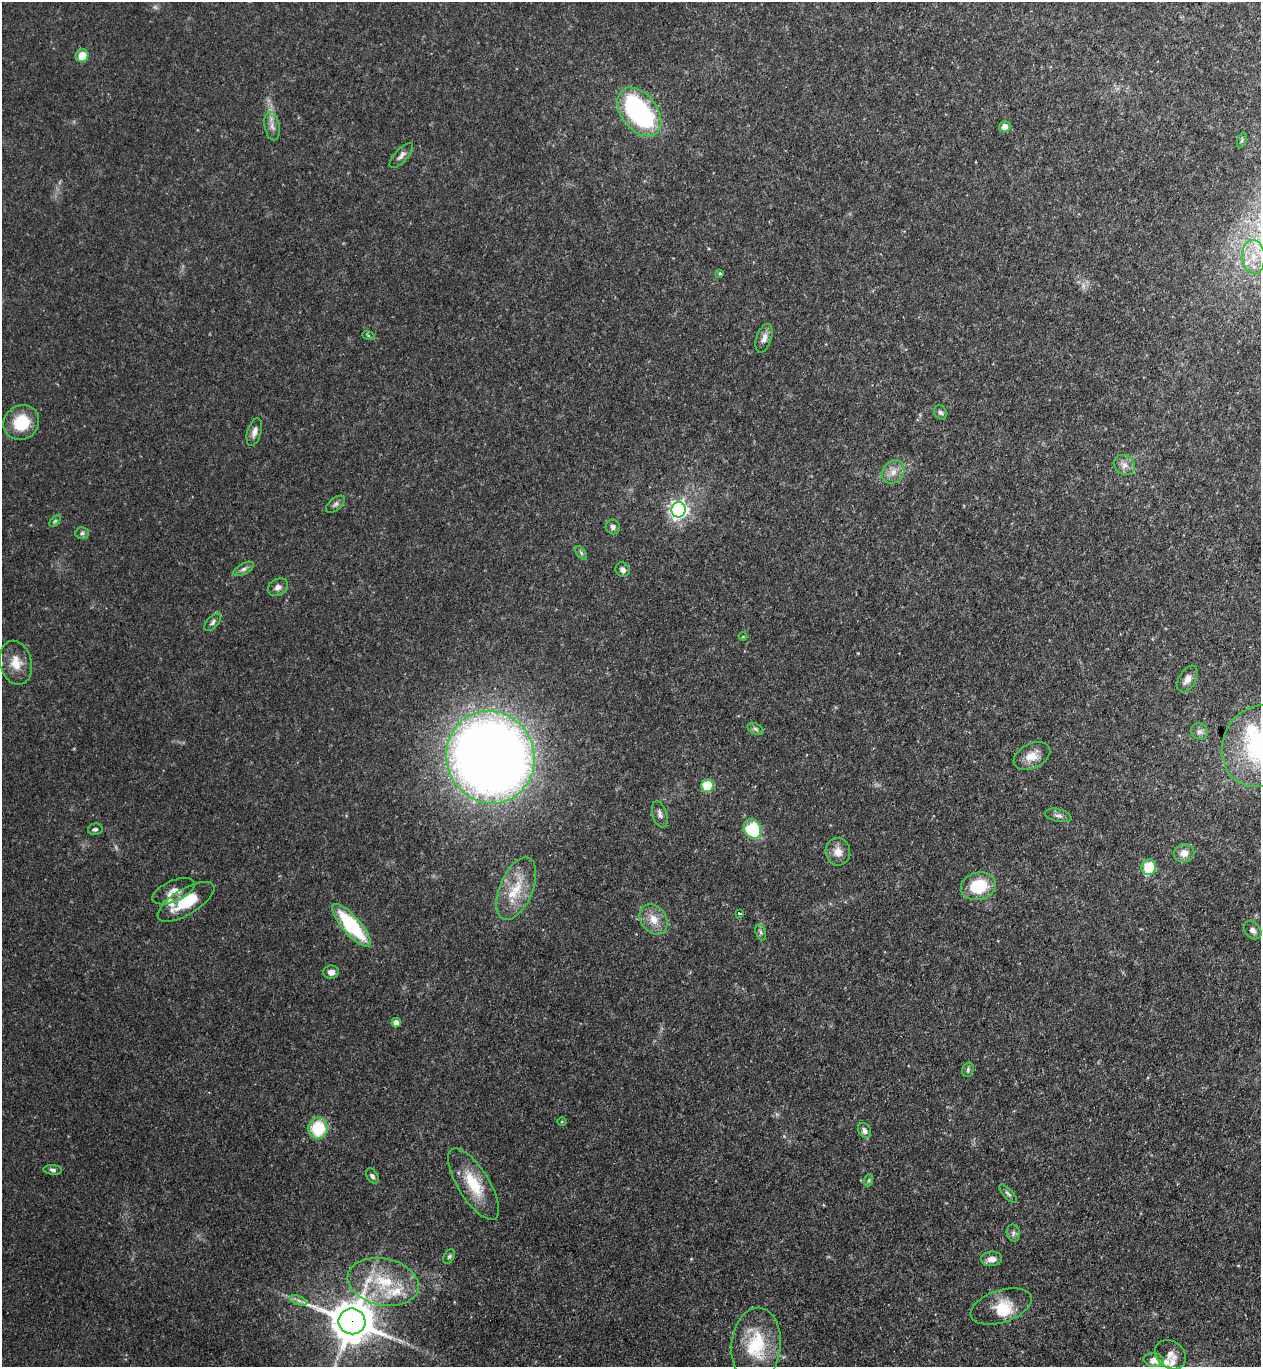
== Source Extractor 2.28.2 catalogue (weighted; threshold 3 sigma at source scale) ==
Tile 6 of 4 x 4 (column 2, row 2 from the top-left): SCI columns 1452-2710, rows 2753-4117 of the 5551 x 5506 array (HDU 1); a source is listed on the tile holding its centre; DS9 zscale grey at full resolution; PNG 1263 x 1369 px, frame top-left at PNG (2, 2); each listed source drawn as its Kron ellipse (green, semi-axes under 4 px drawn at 4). Shown black and unused: <1% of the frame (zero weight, under 3 of 4 exposures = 5% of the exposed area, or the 3 px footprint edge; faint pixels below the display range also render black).
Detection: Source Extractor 2.28.2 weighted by HDU 2 'WHT'; one run over the whole footprint, this tile lists its part. Background 0.106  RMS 0.0082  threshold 0.0369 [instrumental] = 3 sigma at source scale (4.5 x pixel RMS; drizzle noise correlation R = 1.50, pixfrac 1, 0.05/0.05 arcsec/px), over >= 5 px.
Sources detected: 81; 3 too faint to see at this stretch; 2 inside a brighter object's white glare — neither listed nor drawn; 5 inside a brighter listed object's ellipse — not listed separately; the other 71 listed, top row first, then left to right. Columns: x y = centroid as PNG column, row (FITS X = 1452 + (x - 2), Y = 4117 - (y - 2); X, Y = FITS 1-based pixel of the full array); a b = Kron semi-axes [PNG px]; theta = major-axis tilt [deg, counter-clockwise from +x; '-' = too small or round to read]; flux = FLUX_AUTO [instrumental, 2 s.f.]
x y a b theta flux
82 56 6 6 - 14
639 112 27 18 -52 140
272 126 14 7 -80 5.3
1005 126 6 5 - 6
1242 140 8 4 71 1.3
401 155 16 6 47 3.9
1254 257 17 11 -86 16
720 273 4 4 - 1.2
368 335 6 4 -20 1.2
764 338 15 7 72 5.5
940 412 7 6 - 2.2
21 423 18 17 - 28
254 432 14 7 74 4.9
1124 465 11 9 -37 5.5
893 472 12 10 47 7.5
335 504 11 6 40 2.5
678 510 7 7 - 330
55 521 6 4 45 1.2
613 527 7 7 - 2.8
82 533 7 6 - 2.1
581 553 8 4 -54 1.8
244 569 11 5 29 2.9
623 570 7 6 - 3.6
278 587 11 8 32 4.6
213 622 11 5 48 2.6
743 637 4 3 - 0.63
16 663 22 16 -76 15
1187 679 14 8 61 5.9
755 729 8 5 -28 2
1199 732 9 8 - 3.5
1260 746 42 36 65 120
1032 756 19 12 26 11
490 757 46 44 -69 1100
707 786 6 6 - 32
660 814 13 7 -73 4
1058 815 13 6 -13 3.2
95 829 7 5 13 2
752 829 10 8 -60 53
838 852 14 12 -82 8.4
1184 853 10 9 - 7.3
1149 867 8 7 - 28
978 886 18 13 14 33
516 889 33 16 67 28
174 891 22 10 23 8.9
186 902 32 13 31 31
739 913 3 3 - 3.4
654 919 16 12 -53 12
351 925 27 9 -49 71
1253 930 10 7 -47 3.9
761 932 8 5 -71 2.2
331 972 8 6 1 4.1
396 1023 4 4 - 7.6
968 1070 7 5 71 1.9
562 1122 5 3 - 0.77
318 1128 10 9 - 38
865 1131 8 6 -59 3.5
53 1170 9 4 -6 2.2
372 1176 8 5 -56 2.2
869 1180 6 4 71 1.3
473 1184 41 15 -58 30
1008 1194 12 4 -47 2.2
1013 1233 8 6 -78 2.5
449 1256 8 5 62 1.7
991 1259 10 7 5 6.5
383 1282 36 23 -12 48
299 1300 9 4 -19 2.6
1001 1306 32 16 18 21
352 1321 13 13 - 2900
756 1345 38 24 84 47
1171 1355 17 13 -39 8.1
1154 1360 10 7 -9 8.1
Overlapping masked pixels (flux is a lower limit): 1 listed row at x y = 352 1321
Isophote crosses this tile's border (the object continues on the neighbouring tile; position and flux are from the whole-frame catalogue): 2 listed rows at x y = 1254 257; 1260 746